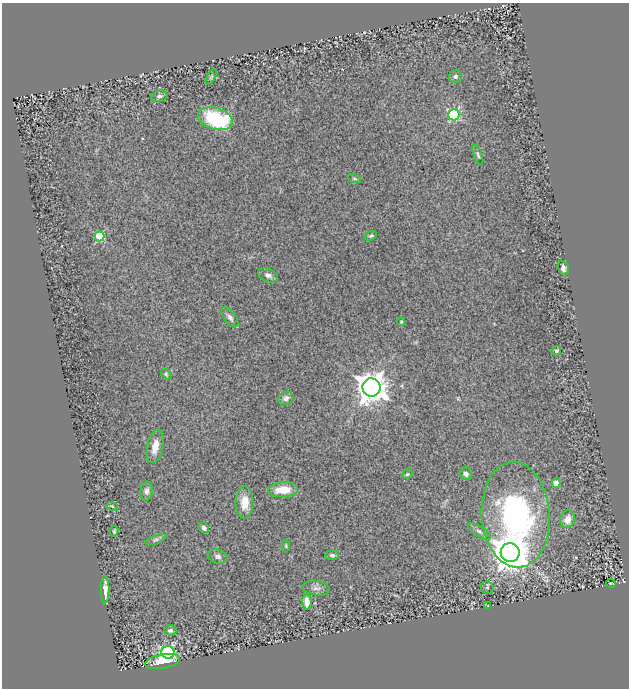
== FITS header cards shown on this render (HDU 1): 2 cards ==
NAXIS1  =                  627
NAXIS2  =                  686

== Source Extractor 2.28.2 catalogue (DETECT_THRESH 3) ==
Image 627 x 686 px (HDU 1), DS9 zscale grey, 1 PNG px = 1 image px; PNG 631 x 690 px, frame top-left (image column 1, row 686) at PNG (2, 3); each listed source drawn as its Kron ellipse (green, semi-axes under 4 px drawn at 4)
Background 0.747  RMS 0.12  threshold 0.36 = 3 sigma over >= 5 px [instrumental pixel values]
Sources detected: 44; all 44 listed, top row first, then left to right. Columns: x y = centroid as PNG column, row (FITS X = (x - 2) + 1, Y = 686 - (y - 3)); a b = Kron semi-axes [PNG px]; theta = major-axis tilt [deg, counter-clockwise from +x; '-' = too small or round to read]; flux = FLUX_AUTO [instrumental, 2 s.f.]
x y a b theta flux
455 76 6 6 - 21
211 77 8 3 60 10
159 96 8 5 15 23
454 115 6 5 - 810
215 119 18 11 -15 600
478 155 10 4 -70 15
355 178 7 3 -19 10
100 236 5 5 - 390
371 236 6 4 20 12
563 268 7 5 -65 25
268 275 10 6 -23 33
230 317 12 6 -53 31
401 322 4 4 - 8.1
556 351 5 4 - 15
166 374 6 4 -46 10
371 387 9 9 - 13000
286 398 8 6 23 31
155 446 17 8 78 85
407 474 5 4 - 9.9
466 474 6 5 - 27
556 483 4 4 - 94
283 490 15 7 3 150
147 491 9 6 82 27
245 502 16 9 89 110
112 506 6 3 -19 9.2
516 515 53 34 -86 1800
568 519 9 7 74 83
204 528 6 4 -48 28
114 531 5 3 - 13
479 531 12 5 -32 27
156 540 11 4 20 19
286 546 6 4 85 10
510 552 9 9 - 22000
332 555 6 5 - 17
218 556 10 6 -17 27
611 583 5 2 - 6.9
316 588 13 7 -9 38
487 588 6 6 - 16
105 590 13 4 89 66
307 602 8 5 -86 77
488 606 3 2 - 5.5
170 630 6 5 - 25
168 652 6 6 - 1200
162 662 18 7 10 170